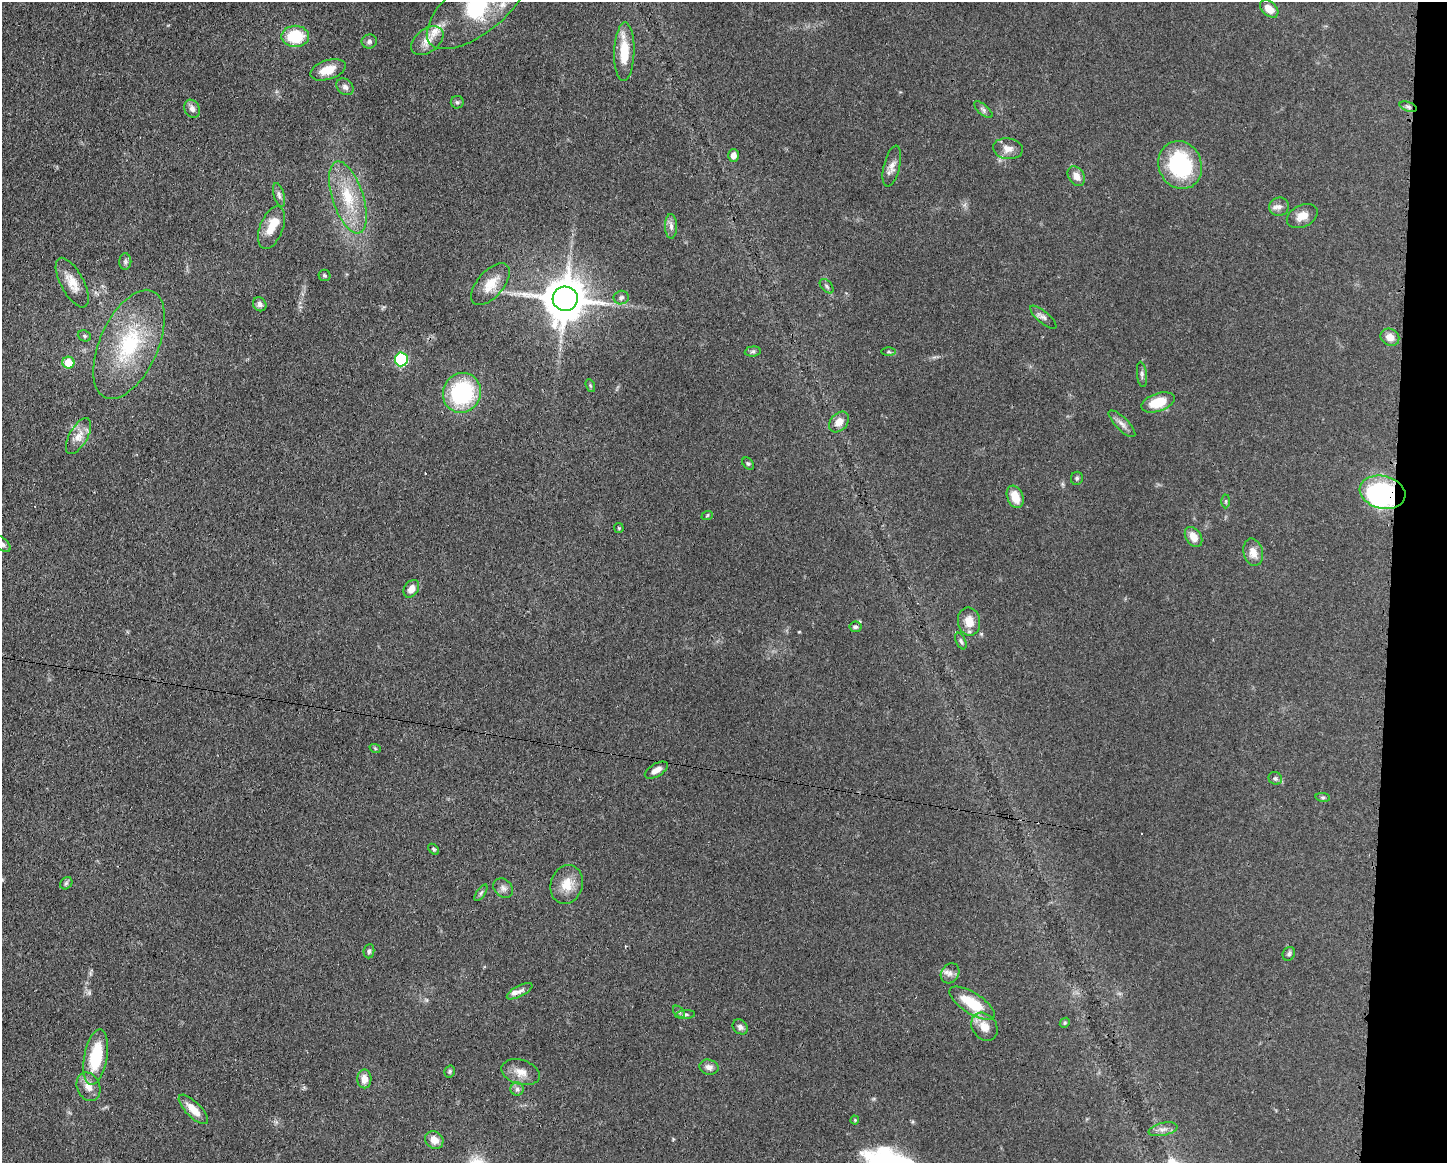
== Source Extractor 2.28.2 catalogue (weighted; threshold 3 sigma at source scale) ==
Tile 6 of 3 x 4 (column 3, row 2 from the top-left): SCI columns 3008-4452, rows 2324-3484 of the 4681 x 4648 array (HDU 1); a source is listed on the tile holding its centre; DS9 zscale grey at full resolution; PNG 1449 x 1165 px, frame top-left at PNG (2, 2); each listed source drawn as its Kron ellipse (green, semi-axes under 4 px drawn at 4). Shown black and unused: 4% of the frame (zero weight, under 3 of 4 exposures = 1% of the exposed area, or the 3 px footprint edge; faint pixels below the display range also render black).
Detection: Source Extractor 2.28.2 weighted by HDU 2 'WHT'; one run over the whole footprint, this tile lists its part. Background 0.0597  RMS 0.0043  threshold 0.0191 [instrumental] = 3 sigma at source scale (4.5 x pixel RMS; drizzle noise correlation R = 1.50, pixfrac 1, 0.05/0.05 arcsec/px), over >= 5 px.
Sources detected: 99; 1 inside a brighter object's white glare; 2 cosmic-ray / hot-pixel residue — neither listed nor drawn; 6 inside a brighter listed object's ellipse — not listed separately; the other 90 listed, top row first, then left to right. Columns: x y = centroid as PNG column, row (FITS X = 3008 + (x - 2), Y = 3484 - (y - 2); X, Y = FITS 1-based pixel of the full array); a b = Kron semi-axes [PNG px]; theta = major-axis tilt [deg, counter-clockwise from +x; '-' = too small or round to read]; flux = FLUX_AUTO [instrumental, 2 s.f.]
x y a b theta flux
477 6 60 27 38 48
1269 9 11 7 -42 4.5
295 36 14 10 0 17
369 41 7 7 - 1.1
427 41 18 11 37 4.9
624 52 29 10 89 11
328 70 18 9 18 6.6
345 87 9 7 -40 1.6
457 102 6 6 - 0.87
1408 107 9 4 -19 1.1
192 109 9 7 -61 2
983 110 11 5 -40 1.2
1008 149 15 10 -8 3.5
734 155 6 5 - 2.4
1180 165 24 21 -66 39
892 166 21 8 76 3.1
1076 176 10 7 -56 3.5
279 195 12 5 -73 1.3
348 197 37 15 -72 17
1279 207 10 9 - 1.9
1302 216 16 10 26 4.3
671 226 12 6 -89 2
271 228 22 11 68 7
125 262 8 6 -90 1.1
325 275 6 5 - 0.73
72 283 27 11 -62 6.2
490 284 25 13 49 7.5
827 286 8 5 -46 0.94
621 298 7 6 - 1.2
565 299 12 12 - 1500
260 304 7 6 - 1.5
1043 317 16 6 -40 1.8
84 336 7 5 -21 0.74
1390 337 9 8 - 3.7
129 344 58 29 66 38
753 351 8 5 5 0.87
889 352 7 3 -1 0.61
401 359 7 6 - 34
68 363 6 6 - 10
1142 374 13 5 -84 1.2
590 386 7 4 -70 0.58
462 393 20 19 - 40
1158 402 17 9 18 11
839 422 12 8 48 3.9
1122 424 18 6 -45 2.3
78 436 20 9 61 4.7
748 464 7 5 -47 0.7
1077 478 7 6 - 0.81
1383 492 23 16 -14 61
1015 497 11 8 -68 6.8
1226 501 7 4 90 0.55
707 516 6 3 20 0.42
619 528 5 4 - 0.49
1194 537 11 7 -56 4.7
2 544 9 6 -44 1.2
1253 552 14 9 -76 4.4
411 589 9 7 56 3.4
969 621 14 11 -79 5.8
855 627 6 5 - 0.88
961 641 9 4 -65 0.89
375 748 6 3 -20 0.5
656 770 13 6 30 2.8
1275 778 7 6 - 0.91
1323 797 7 4 -8 0.61
434 849 6 4 -42 0.64
66 883 7 5 45 0.84
567 885 20 16 73 7.3
503 888 11 8 -46 2
481 893 9 4 56 0.78
369 951 7 5 82 1
1289 954 7 6 - 0.92
950 973 10 9 - 2.2
520 991 14 5 28 1.7
972 1003 26 10 -33 15
679 1012 7 4 -46 0.9
685 1015 10 4 5 1
1065 1023 5 4 - 0.49
740 1027 8 6 -43 1.5
984 1027 15 12 -53 5.1
96 1057 28 11 80 22
709 1067 9 7 -12 2.2
450 1071 6 5 - 0.67
521 1072 20 12 -17 4.9
364 1079 9 7 90 3.7
88 1087 15 11 -66 3.9
517 1089 6 6 - 1.2
193 1109 19 7 -45 5.4
855 1120 4 4 - 0.42
1163 1129 14 6 12 2.3
434 1140 10 8 -42 4
Overlapping masked pixels (flux is a lower limit): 1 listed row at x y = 1383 492
Isophote crosses this tile's border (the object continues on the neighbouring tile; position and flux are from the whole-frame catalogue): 2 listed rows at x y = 477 6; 2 544